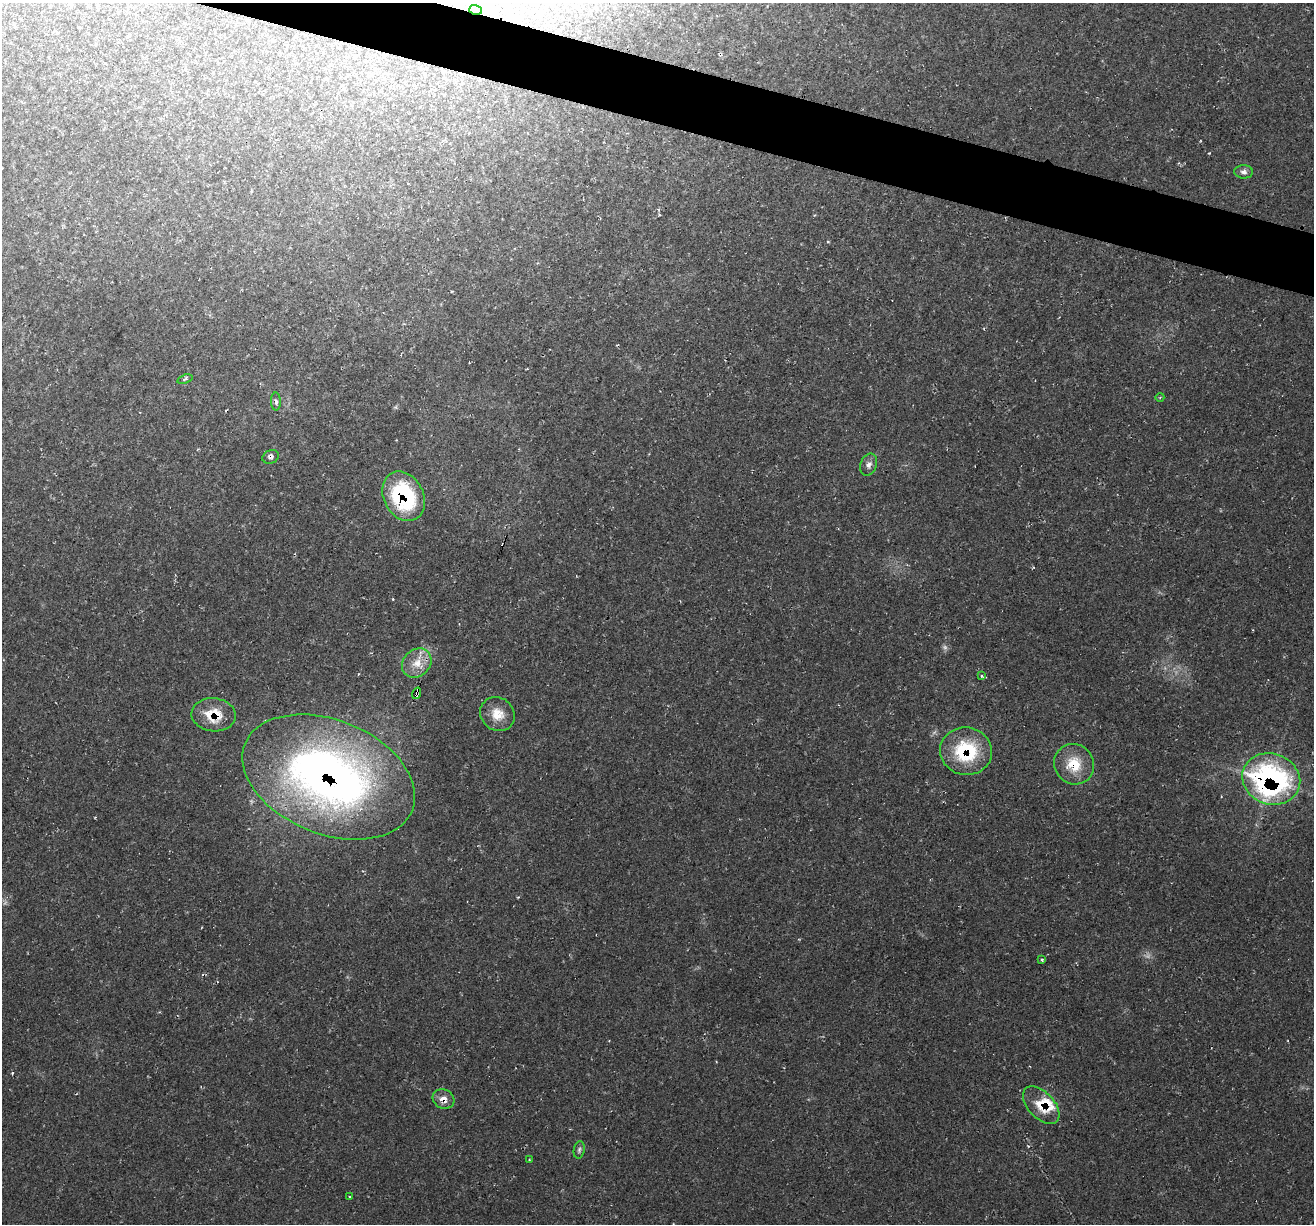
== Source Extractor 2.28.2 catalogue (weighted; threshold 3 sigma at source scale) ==
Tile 11 of 4 x 4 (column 3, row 3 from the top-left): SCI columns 2627-3938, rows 1351-2572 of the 5255 x 5276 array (HDU 1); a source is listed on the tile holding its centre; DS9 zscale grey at full resolution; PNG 1316 x 1226 px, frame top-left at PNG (2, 3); each listed source drawn as its Kron ellipse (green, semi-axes under 4 px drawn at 4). Shown black and unused: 4% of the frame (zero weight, under 2 of 3 exposures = <1% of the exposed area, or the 3 px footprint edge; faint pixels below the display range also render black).
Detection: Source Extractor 2.28.2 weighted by HDU 2 'WHT'; one run over the whole footprint, this tile lists its part. Background 0.0231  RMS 0.0062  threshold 0.0277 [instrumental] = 3 sigma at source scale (4.5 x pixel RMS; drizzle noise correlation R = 1.50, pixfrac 1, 0.05/0.05 arcsec/px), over >= 5 px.
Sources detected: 30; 2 too faint to see at this stretch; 2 cosmic-ray / hot-pixel residue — neither listed nor drawn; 3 inside a brighter listed object's ellipse — not listed separately; the other 23 listed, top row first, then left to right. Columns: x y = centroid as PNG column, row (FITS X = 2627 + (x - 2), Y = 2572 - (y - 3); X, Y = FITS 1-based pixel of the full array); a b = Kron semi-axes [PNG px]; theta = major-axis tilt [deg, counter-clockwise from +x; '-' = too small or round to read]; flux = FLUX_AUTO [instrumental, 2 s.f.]
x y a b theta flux
476 10 6 4 -15 1.3
1244 172 9 6 -1 2.3
185 379 8 3 19 1.1
1160 397 4 3 - 0.58
276 402 9 5 -89 1.8
271 457 8 6 22 1.8
869 465 11 8 70 3
404 496 26 19 -62 60
417 663 16 13 43 9.6
981 676 3 2 - 0.73
417 693 6 3 72 17
497 714 18 16 -42 10
214 715 22 16 -6 17
966 751 26 24 -8 41
1074 764 21 19 -53 17
329 777 90 57 -22 400
1271 779 29 25 -20 160
1042 959 4 3 - 0.71
444 1099 11 9 -27 5
1041 1105 23 13 -47 12
579 1150 9 5 80 1.6
529 1159 4 2 - 0.52
349 1197 3 2 - 0.62
Overlapping masked pixels (flux is a lower limit): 10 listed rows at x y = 476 10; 404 496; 417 693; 214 715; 966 751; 1074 764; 329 777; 1271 779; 444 1099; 1041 1105